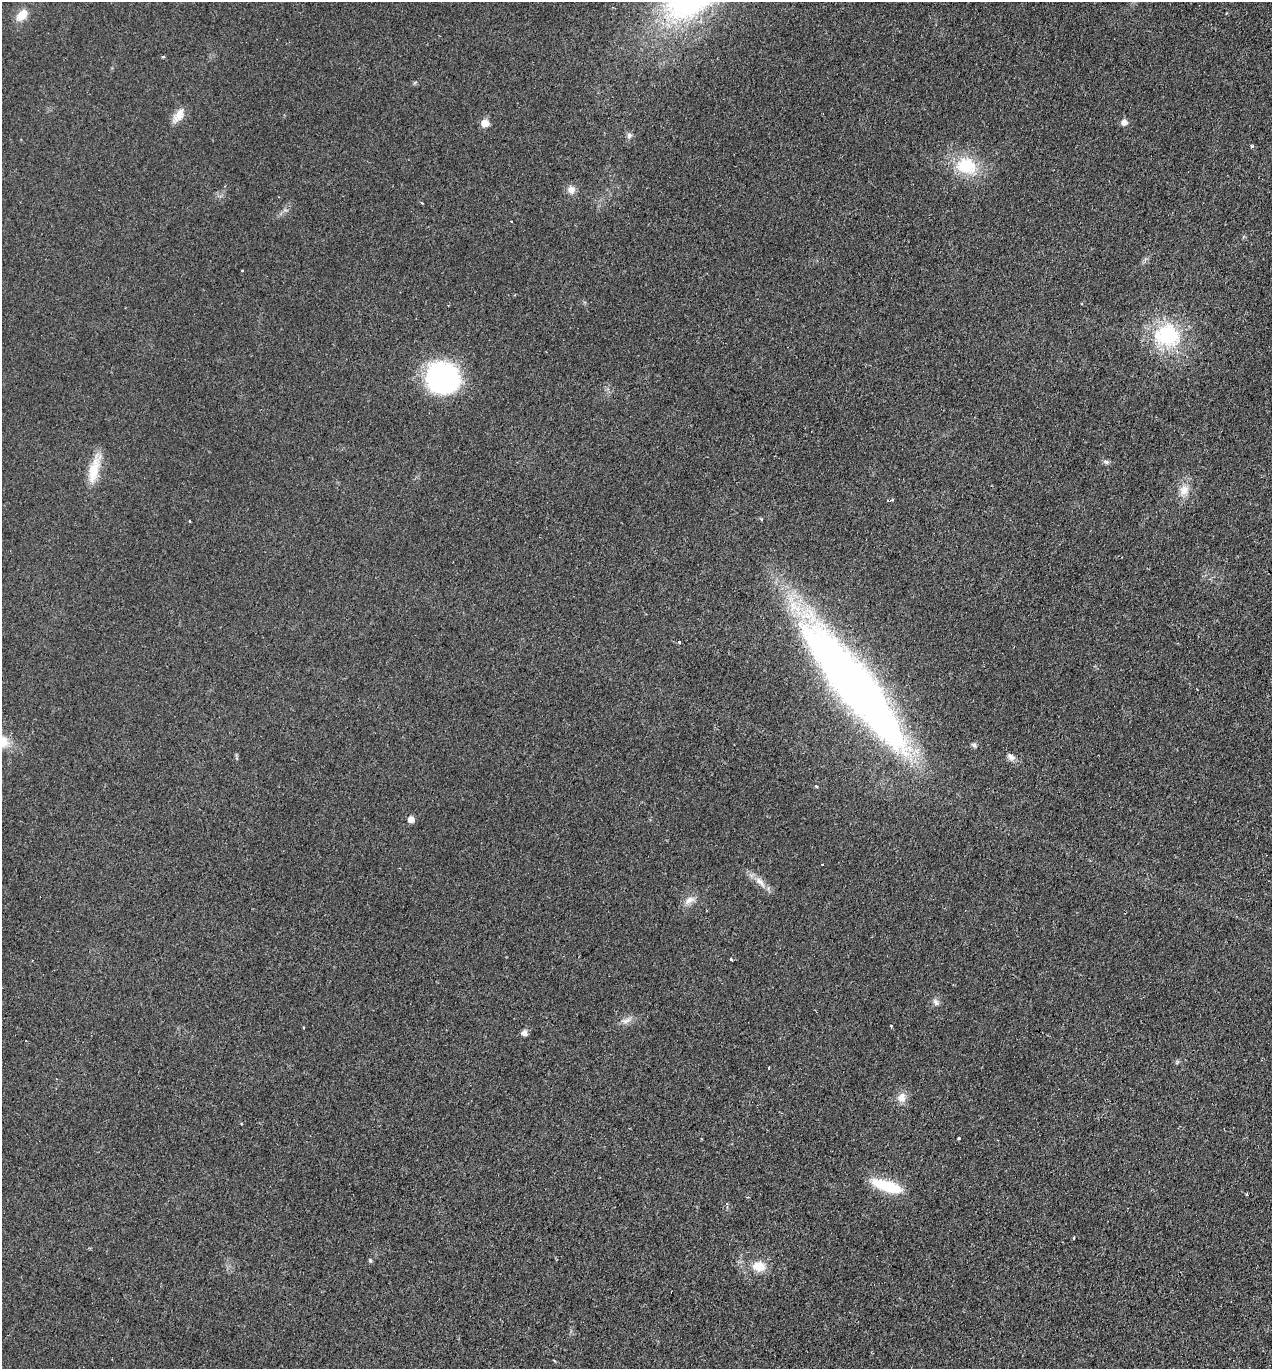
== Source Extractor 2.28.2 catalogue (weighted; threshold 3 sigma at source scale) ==
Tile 6 of 4 x 4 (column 2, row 2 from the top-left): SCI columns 1464-2733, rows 2762-4128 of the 5597 x 5520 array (HDU 1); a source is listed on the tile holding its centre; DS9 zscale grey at full resolution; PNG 1274 x 1371 px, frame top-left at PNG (2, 2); no overlay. Shown black and unused: <1% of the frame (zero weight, under 2 of 3 exposures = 3% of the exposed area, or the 3 px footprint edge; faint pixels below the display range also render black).
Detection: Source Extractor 2.28.2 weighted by HDU 2 'WHT'; one run over the whole footprint, this tile lists its part. Background 0.0415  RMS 0.0052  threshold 0.0233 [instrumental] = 3 sigma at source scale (4.5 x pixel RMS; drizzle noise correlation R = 1.50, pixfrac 1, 0.05/0.05 arcsec/px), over >= 5 px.
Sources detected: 40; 2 cosmic-ray / hot-pixel residue — not listed; the other 38 listed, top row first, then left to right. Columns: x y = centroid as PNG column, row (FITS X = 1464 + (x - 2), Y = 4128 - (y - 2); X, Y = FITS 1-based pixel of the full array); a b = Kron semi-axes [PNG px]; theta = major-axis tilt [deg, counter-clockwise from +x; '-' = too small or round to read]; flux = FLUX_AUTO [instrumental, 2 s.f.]
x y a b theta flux
22 15 16 9 48 6.8
163 57 3 3 - 0.81
179 115 19 10 54 5.3
1124 122 8 7 - 2.1
485 123 6 6 - 7.8
629 135 8 7 - 1.5
1252 146 4 4 - 1
966 166 23 18 -13 22
571 190 10 9 - 3.1
242 271 3 2 - 0.49
1167 335 37 32 -11 37
442 378 31 28 -32 84
1106 462 9 5 -22 1.4
94 470 36 12 77 12
1184 490 16 11 59 5.7
190 521 3 2 - 0.47
679 642 3 3 - 1.6
855 686 146 31 -52 400
974 745 6 6 - 1.1
1011 757 12 7 -36 2.3
816 786 5 3 - 0.44
411 819 5 5 - 4.3
822 864 3 2 - 0.38
760 882 22 7 -47 4.7
689 900 13 8 31 3.4
731 959 4 3 - 1.7
936 1002 10 6 -58 1.7
627 1021 15 5 26 2.6
304 1028 3 2 - 0.45
524 1033 8 7 - 1.8
769 1068 3 2 - 0.42
902 1097 12 10 72 4.1
242 1123 3 3 - 1.4
959 1138 3 3 - 1.5
886 1186 39 12 -19 19
1074 1238 3 3 - 0.72
370 1260 5 5 - 0.66
759 1266 13 11 -8 8.4